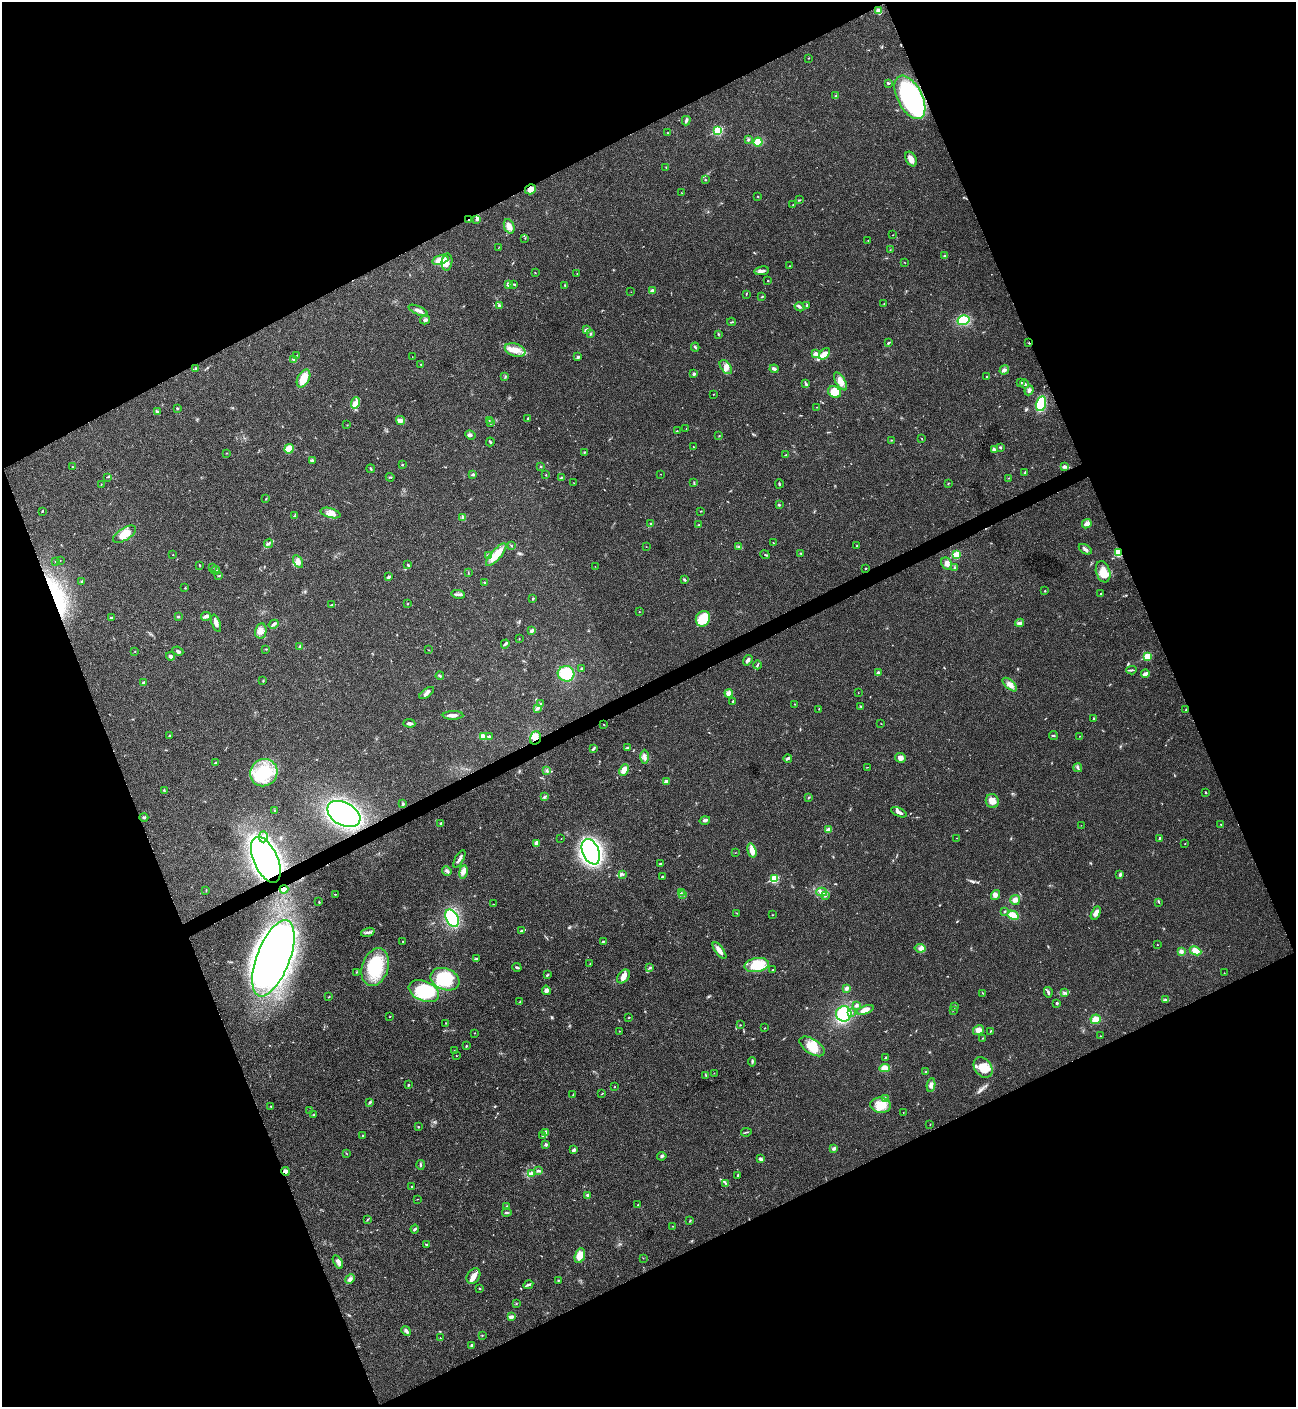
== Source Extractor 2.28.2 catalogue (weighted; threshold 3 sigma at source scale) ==
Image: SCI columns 287-5461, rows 3-5622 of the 5616 x 5626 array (HDU 1 of 3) = the unmasked area's bounding box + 8 px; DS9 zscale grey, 4 x 4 block average (1 PNG px = mean of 4 x 4 image px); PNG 1298 x 1409 px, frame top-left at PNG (2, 2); each listed source drawn as its Kron ellipse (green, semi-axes under 4 px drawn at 4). Shown black and unused: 44% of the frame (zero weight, under 3 of 4 exposures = <1% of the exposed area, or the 3 px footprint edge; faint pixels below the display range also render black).
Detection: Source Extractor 2.28.2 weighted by HDU 2 'WHT'. Background 0.0202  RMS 0.004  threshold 0.0181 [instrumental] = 3 sigma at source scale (4.5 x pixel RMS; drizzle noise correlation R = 1.50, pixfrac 1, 0.05/0.05 arcsec/px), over >= 5 px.
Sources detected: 423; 1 too faint to see at this stretch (4 x 4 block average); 1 inside a brighter object's white glare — neither listed nor drawn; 3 coinciding with a brighter row at this scale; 16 inside a brighter listed object's ellipse — not listed separately; the other 402 listed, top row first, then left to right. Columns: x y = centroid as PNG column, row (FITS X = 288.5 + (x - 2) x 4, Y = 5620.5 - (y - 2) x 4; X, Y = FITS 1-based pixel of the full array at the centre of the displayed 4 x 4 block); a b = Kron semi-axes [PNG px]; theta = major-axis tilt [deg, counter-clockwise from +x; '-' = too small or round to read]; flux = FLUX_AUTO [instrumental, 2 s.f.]
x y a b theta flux
878 11 4 3 - 4.8
808 58 2 2 - 0.7
888 83 3 2 - 2.4
836 96 2 2 - 0.65
910 97 23 12 -62 260
686 121 5 2 - 5.4
718 131 3 2 - 190
668 133 2 2 - 0.77
748 140 3 2 - 2.4
758 142 4 4 - 30
911 159 8 5 -62 16
666 167 2 2 - 0.73
705 180 2 2 - 1.4
531 189 6 5 - 17
682 193 2 2 - 0.54
758 196 2 2 - 2.1
799 200 3 2 - 1.7
793 205 2 2 - 1.8
477 219 3 3 - 5.2
469 220 2 2 - 2.6
509 226 7 5 -67 14
893 235 2 2 - 0.75
525 238 2 2 - 1.1
868 240 2 2 - 1
498 248 2 2 - 0.66
890 250 2 2 - 1.2
944 256 2 2 - 3.4
440 260 8 4 15 26
447 262 8 5 82 15
905 263 2 2 - 0.87
789 266 2 2 - 1.1
762 271 7 3 8 7.2
535 273 2 2 - 0.85
577 274 2 2 - 0.68
768 281 2 2 - 1.7
508 284 3 2 - 7.1
514 284 2 2 - 1.2
565 286 2 2 - 0.88
652 291 2 2 - 27
631 292 2 2 - 0.42
746 294 2 2 - 1.1
762 297 3 2 - 1.8
884 304 2 2 - 0.79
807 305 3 2 - 2.5
499 306 3 2 - 3.7
800 307 5 3 - 4.1
418 310 10 3 -23 8.6
425 320 5 3 - 4.9
964 320 6 5 - 58
732 322 4 2 - 1.9
586 330 2 2 - 11
591 334 3 2 - 2.4
718 334 2 2 - 1.3
888 343 3 2 - 2.5
1029 343 2 2 - 4
695 347 4 2 - 3.7
515 350 10 6 -17 24
815 354 2 2 - 22
824 354 7 3 50 24
297 355 2 2 - 1.1
412 357 2 2 - 0.67
578 357 2 2 - 10
294 359 4 3 - 3.8
421 364 2 2 - 0.8
726 367 8 5 -52 13
195 368 2 2 - 2.5
774 369 4 3 - 6.8
1004 370 5 3 - 6.3
694 374 3 3 - 2.7
505 377 2 2 - 0.94
987 377 2 2 - 1.3
303 378 10 6 62 33
840 381 10 4 -58 15
806 383 3 2 - 2.4
1020 383 2 2 - 1.4
1024 384 4 3 - 4.1
1029 390 5 3 - 5.2
834 392 7 5 -34 27
714 394 2 2 - 0.89
356 403 6 3 72 9.7
1041 404 7 5 76 73
817 407 2 2 - 0.75
177 409 3 2 - 1.9
157 412 3 2 - 2.9
528 418 3 2 - 1.8
401 420 5 3 - 5.7
489 420 2 2 - 1.2
490 423 3 2 - 2.3
347 425 2 2 - 0.66
686 429 2 2 - 0.51
677 431 2 2 - 0.76
470 435 5 3 - 4.6
719 436 2 2 - 1.2
922 439 2 2 - 1.1
891 440 2 2 - 1.3
490 442 4 2 - 3
693 447 2 2 - 1
1000 447 3 2 - 2
289 449 5 4 - 44
994 450 3 3 - 6.1
584 452 2 2 - 1.4
227 453 2 2 - 0.75
785 455 3 2 - 1.9
312 460 3 3 - 3.9
402 465 2 2 - 1.9
73 467 2 2 - 1.2
541 467 2 2 - 2.2
1065 467 2 2 - 2.8
371 469 4 2 - 2.7
1025 472 3 2 - 2.3
660 474 2 2 - 0.61
473 475 2 2 - 11
546 475 2 2 - 0.81
107 477 2 2 - 1.1
390 477 4 2 - 2.1
561 478 3 2 - 1.7
1009 478 2 2 - 0.62
694 482 2 2 - 1.2
574 483 2 2 - 0.53
101 484 3 2 - 0.96
779 484 4 2 - 2.3
948 484 2 2 - 1.2
266 499 2 2 - 1.2
779 505 3 2 - 2.1
42 511 3 2 - 1.5
701 511 2 2 - 1.3
330 513 10 4 -15 13
295 516 2 2 - 1.1
463 517 4 3 - 3.7
651 523 2 2 - 1.3
1087 524 5 4 - 11
699 525 3 2 - 1.5
124 534 13 6 32 27
773 542 3 2 - 0.69
269 543 5 2 - 4
512 546 2 2 - 0.88
857 546 2 2 - 3.8
646 547 2 2 - 0.58
739 547 3 2 - 2.6
1085 549 7 2 -33 6.8
801 553 2 2 - 1.4
1118 553 3 3 - 45
173 555 2 2 - 1.6
496 555 14 5 48 42
765 555 5 2 - 1.7
956 555 3 3 - 27
489 556 2 2 - 1.6
60 560 2 2 - 0.79
56 562 2 2 - 1.5
298 562 7 4 -59 11
947 564 6 5 - 9.8
200 565 2 2 - 0.89
408 565 3 2 - 2.8
595 566 2 2 - 0.66
212 567 2 2 - 1.2
954 567 3 2 - 1.6
866 568 2 2 - 1.2
216 570 4 3 - 4.5
1103 572 11 7 -72 29
468 573 2 2 - 0.73
219 576 2 2 - 1.2
389 577 4 2 - 4.3
684 579 3 2 - 4.2
82 581 3 2 - 2
485 583 3 2 - 1.6
185 588 2 2 - 1.6
1045 591 2 2 - 1.6
1101 593 2 2 - 0.9
458 594 7 2 -8 6.3
533 599 3 2 - 2
332 604 2 2 - 0.82
407 604 2 2 - 1.4
639 612 2 2 - 1.1
206 616 5 3 - 7.5
178 617 3 2 - 1.7
111 618 2 2 - 12
703 619 8 7 - 54
216 623 9 3 -71 10
1020 623 4 2 - 4.5
274 624 5 3 - 5.7
261 631 7 5 79 19
532 631 3 2 - 5.6
519 639 2 2 - 0.74
505 644 4 2 - 3.9
300 646 3 2 - 2.3
266 649 2 2 - 1.3
429 650 2 2 - 0.65
135 651 2 2 - 0.86
178 651 5 3 - 4.2
170 656 5 3 - 5.1
1147 657 2 2 - 110
748 660 5 2 - 8.7
757 665 4 2 - 2.6
582 668 2 2 - 6.1
1131 670 5 2 - 3.1
878 672 2 2 - 11
566 674 8 7 - 68
1145 674 4 2 - 17
440 676 4 2 - 3
263 681 2 2 - 1.1
143 683 3 3 - 3.1
1010 685 9 4 -41 12
427 693 8 3 34 8.1
729 693 4 4 - 13
858 693 2 2 - 0.64
733 701 3 2 - 3.2
540 704 3 3 - 2.9
795 704 2 2 - 0.65
861 706 2 2 - 0.95
538 708 4 3 - 5.1
819 709 2 2 - 0.96
1186 710 2 2 - 2.3
453 715 10 3 2 12
1094 719 2 2 - 1.1
409 723 6 2 -5 7
881 724 2 2 - 0.62
604 725 2 2 - 1.1
169 735 3 2 - 1.2
1053 735 4 2 - 2.4
1079 736 2 2 - 1.1
483 737 4 3 - 19
489 737 4 2 - 2.5
535 738 7 5 72 17
628 748 3 2 - 2
593 749 2 2 - 2.1
644 757 7 3 90 7.3
788 758 4 2 - 5.5
900 758 5 4 - 9.1
215 763 3 2 - 2.6
867 767 2 2 - 0.81
1078 768 4 2 - 3.9
624 770 6 3 65 16
547 771 3 2 - 3.1
264 773 14 13 - 93
666 781 4 3 - 8
164 790 3 2 - 1.2
1205 792 2 2 - 2.1
545 797 4 3 - 3.6
809 797 2 2 - 0.93
992 801 7 6 - 19
403 804 3 2 - 3.1
274 810 3 2 - 1.5
899 812 8 3 -25 7.4
344 814 18 11 -29 470
144 817 4 2 - 3
705 820 5 3 - 4.8
441 823 2 2 - 8.1
1081 825 2 2 - 0.48
1221 825 2 2 - 1.2
828 830 2 2 - 32
263 837 6 3 89 7.8
561 838 2 2 - 0.6
957 838 2 2 - 0.66
1159 838 4 2 - 2.3
536 843 4 2 - 15
1185 843 2 2 - 1.5
752 850 7 3 -75 26
591 852 13 8 -66 640
735 853 2 2 - 0.71
459 859 10 2 60 9.8
266 860 25 12 -66 1500
660 864 3 2 - 2.5
447 871 5 2 - 4.2
463 872 7 4 80 9.5
623 874 2 2 - 2
1120 875 3 2 - 6.1
662 877 3 2 - 1.6
774 879 2 2 - 150
284 889 4 3 - 6.4
206 890 2 2 - 1.2
822 892 5 3 - 7.4
681 893 2 2 - 1.1
335 894 3 2 - 1.3
682 894 2 2 - 1.2
995 895 5 3 - 7.4
825 896 3 2 - 2.7
1015 900 5 5 - 8.6
319 902 3 2 - 1.5
1159 903 2 2 - 0.96
493 904 2 2 - 0.75
1005 911 2 2 - 2.2
737 913 2 2 - 0.91
1096 913 7 4 63 11
772 915 2 2 - 1.1
1013 915 6 4 -30 34
452 918 9 6 -60 130
522 930 3 2 - 1.8
368 932 7 2 17 5.7
403 941 2 2 - 0.81
603 941 4 2 - 1.9
1157 945 2 2 - 0.72
920 948 5 3 - 8.4
719 951 10 4 -54 13
1195 951 6 4 -26 18
1181 952 3 3 - 8.3
273 958 40 16 69 2000
476 958 3 2 - 3.3
590 964 2 2 - 1.4
757 965 12 7 10 62
375 967 19 13 71 130
517 967 4 2 - 4.5
649 968 2 2 - 1.3
773 970 2 2 - 1.4
356 972 2 2 - 0.94
1224 973 2 2 - 0.72
547 975 3 2 - 2.1
623 976 8 5 50 15
445 979 15 10 -22 85
846 988 4 3 - 5.9
546 990 4 3 - 7.8
424 991 16 10 -22 110
1048 992 5 3 - 4.5
983 993 2 2 - 0.81
1064 993 3 2 - 1.4
329 997 3 2 - 1.2
1165 1000 4 3 - 4.1
520 1002 3 2 - 1.8
1057 1003 2 2 - 3.8
856 1005 3 3 - 3.7
955 1006 2 2 - 0.82
865 1010 8 4 19 19
953 1010 2 2 - 1.2
851 1013 3 2 - 3.2
844 1014 8 7 - 93
390 1016 2 2 - 0.86
629 1017 2 2 - 1.3
1096 1019 5 5 - 18
446 1023 2 2 - 0.81
740 1025 2 2 - 0.82
764 1028 2 2 - 0.99
978 1030 6 4 30 12
620 1031 2 2 - 0.97
990 1031 2 2 - 1.6
474 1033 2 2 - 0.74
1100 1036 2 2 - 1.1
983 1038 2 2 - 1
466 1046 2 2 - 1.2
812 1046 14 7 -32 38
454 1050 2 2 - 0.87
456 1056 2 2 - 0.66
885 1058 3 2 - 2
752 1062 5 2 - 3.1
983 1067 11 8 -53 48
885 1068 5 4 - 18
926 1072 2 2 - 1.3
714 1073 2 2 - 0.61
706 1076 3 2 - 2.2
408 1085 3 2 - 2.1
931 1085 7 3 82 7.9
615 1087 2 2 - 1.2
573 1094 2 2 - 0.94
602 1094 2 2 - 1.3
885 1098 2 2 - 1.4
369 1103 3 2 - 2.5
881 1105 10 7 -6 29
271 1106 3 2 - 1.5
310 1111 3 2 - 1.1
903 1112 2 2 - 0.88
314 1114 2 2 - 1.2
930 1124 2 2 - 0.71
418 1127 2 2 - 1.6
546 1132 3 2 - 6.9
746 1132 5 2 - 2.2
362 1136 2 2 - 1.1
543 1136 4 2 - 2.5
546 1145 2 2 - 11
834 1148 4 3 - 4.3
574 1150 3 2 - 7.9
346 1153 2 2 - 1.1
662 1156 5 2 - 3.6
760 1159 4 2 - 6.5
421 1165 5 2 - 2.9
539 1170 4 2 - 4
285 1171 4 4 - 8.3
531 1173 3 2 - 2.2
738 1175 3 2 - 1.7
726 1183 2 2 - 0.76
411 1187 3 2 - 1.1
588 1196 4 3 - 6
417 1199 2 2 - 0.86
638 1205 2 2 - 0.96
507 1206 2 2 - 1.9
507 1212 5 2 - 2.9
367 1219 3 2 - 0.97
690 1221 3 2 - 2
673 1226 2 2 - 1
415 1229 4 2 - 4.4
426 1245 3 2 - 2.7
580 1256 8 5 72 27
643 1258 2 2 - 0.55
338 1262 7 4 -59 7.9
473 1276 8 6 56 15
350 1279 5 3 - 5.8
558 1280 2 2 - 1.3
528 1285 5 2 - 4.3
480 1289 2 2 - 1.5
516 1304 2 2 - 0.8
511 1317 4 2 - 12
406 1331 5 2 - 4.4
482 1335 2 2 - 1.1
440 1338 2 2 - 1.4
472 1345 3 3 - 2.8
Overlapping masked pixels (flux is a lower limit): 9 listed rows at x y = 910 97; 531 189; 469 220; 1029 343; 1118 553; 535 738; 266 860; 284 889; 285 1171
Diffuse or blended objects may show on this block-average render without a row.